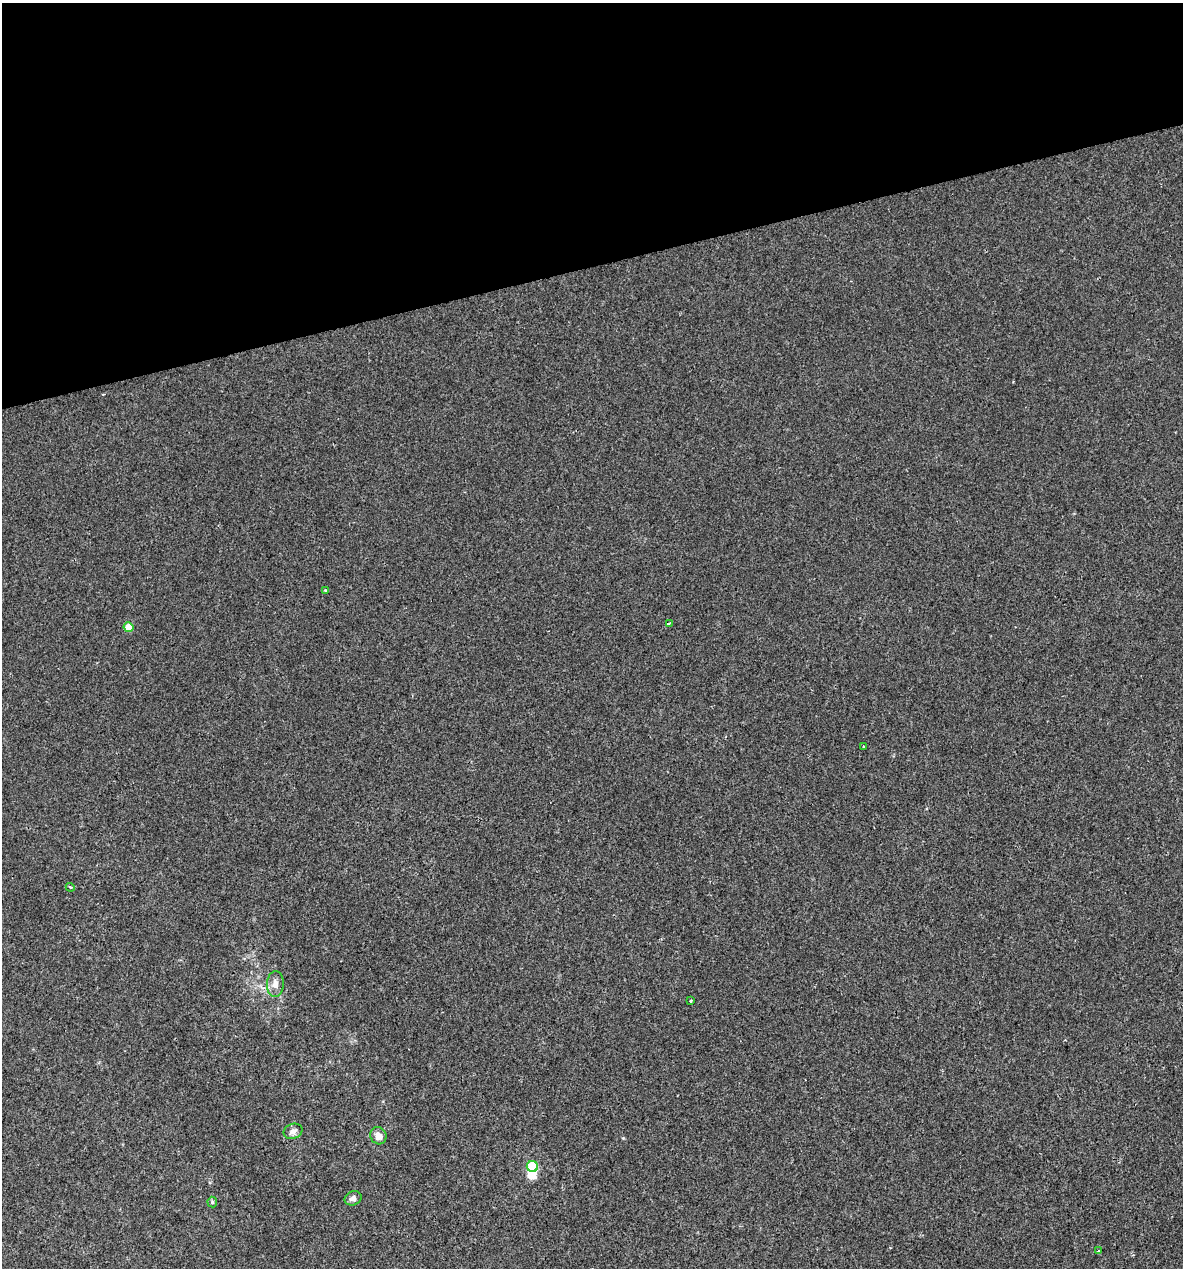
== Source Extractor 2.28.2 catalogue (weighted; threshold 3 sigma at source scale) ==
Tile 3 of 4 x 4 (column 3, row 1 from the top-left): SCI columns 2404-3584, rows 3799-5064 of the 4854 x 5064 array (HDU 1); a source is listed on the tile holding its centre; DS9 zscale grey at full resolution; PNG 1185 x 1270 px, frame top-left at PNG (2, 3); each listed source drawn as its Kron ellipse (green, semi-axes under 4 px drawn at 4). Shown black and unused: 21% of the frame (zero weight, under 2 of 3 exposures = <1% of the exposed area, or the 3 px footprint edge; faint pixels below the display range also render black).
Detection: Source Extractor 2.28.2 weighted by HDU 2 'WHT'; one run over the whole footprint, this tile lists its part. Background -3.12e-04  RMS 0.0042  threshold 0.0188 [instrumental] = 3 sigma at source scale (4.5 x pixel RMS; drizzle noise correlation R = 1.50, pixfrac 1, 0.0396/0.0396 arcsec/px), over >= 5 px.
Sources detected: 14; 1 inside a brighter object's white glare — neither listed nor drawn; the other 13 listed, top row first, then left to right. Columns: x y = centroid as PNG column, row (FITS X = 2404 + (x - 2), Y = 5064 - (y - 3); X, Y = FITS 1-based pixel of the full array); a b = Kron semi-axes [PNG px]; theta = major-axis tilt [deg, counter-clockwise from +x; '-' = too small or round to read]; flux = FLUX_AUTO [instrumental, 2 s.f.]
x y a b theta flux
325 590 3 3 - 0.44
669 623 4 2 - 0.65
128 627 5 5 - 6.7
863 747 3 2 - 0.36
70 887 4 3 - 0.44
275 984 13 8 87 3
691 1001 3 3 - 1
293 1131 9 7 22 1.8
378 1136 9 8 - 3
532 1167 6 5 - 16
353 1198 8 7 - 1.6
212 1202 5 5 - 0.59
1099 1251 4 3 - 0.47